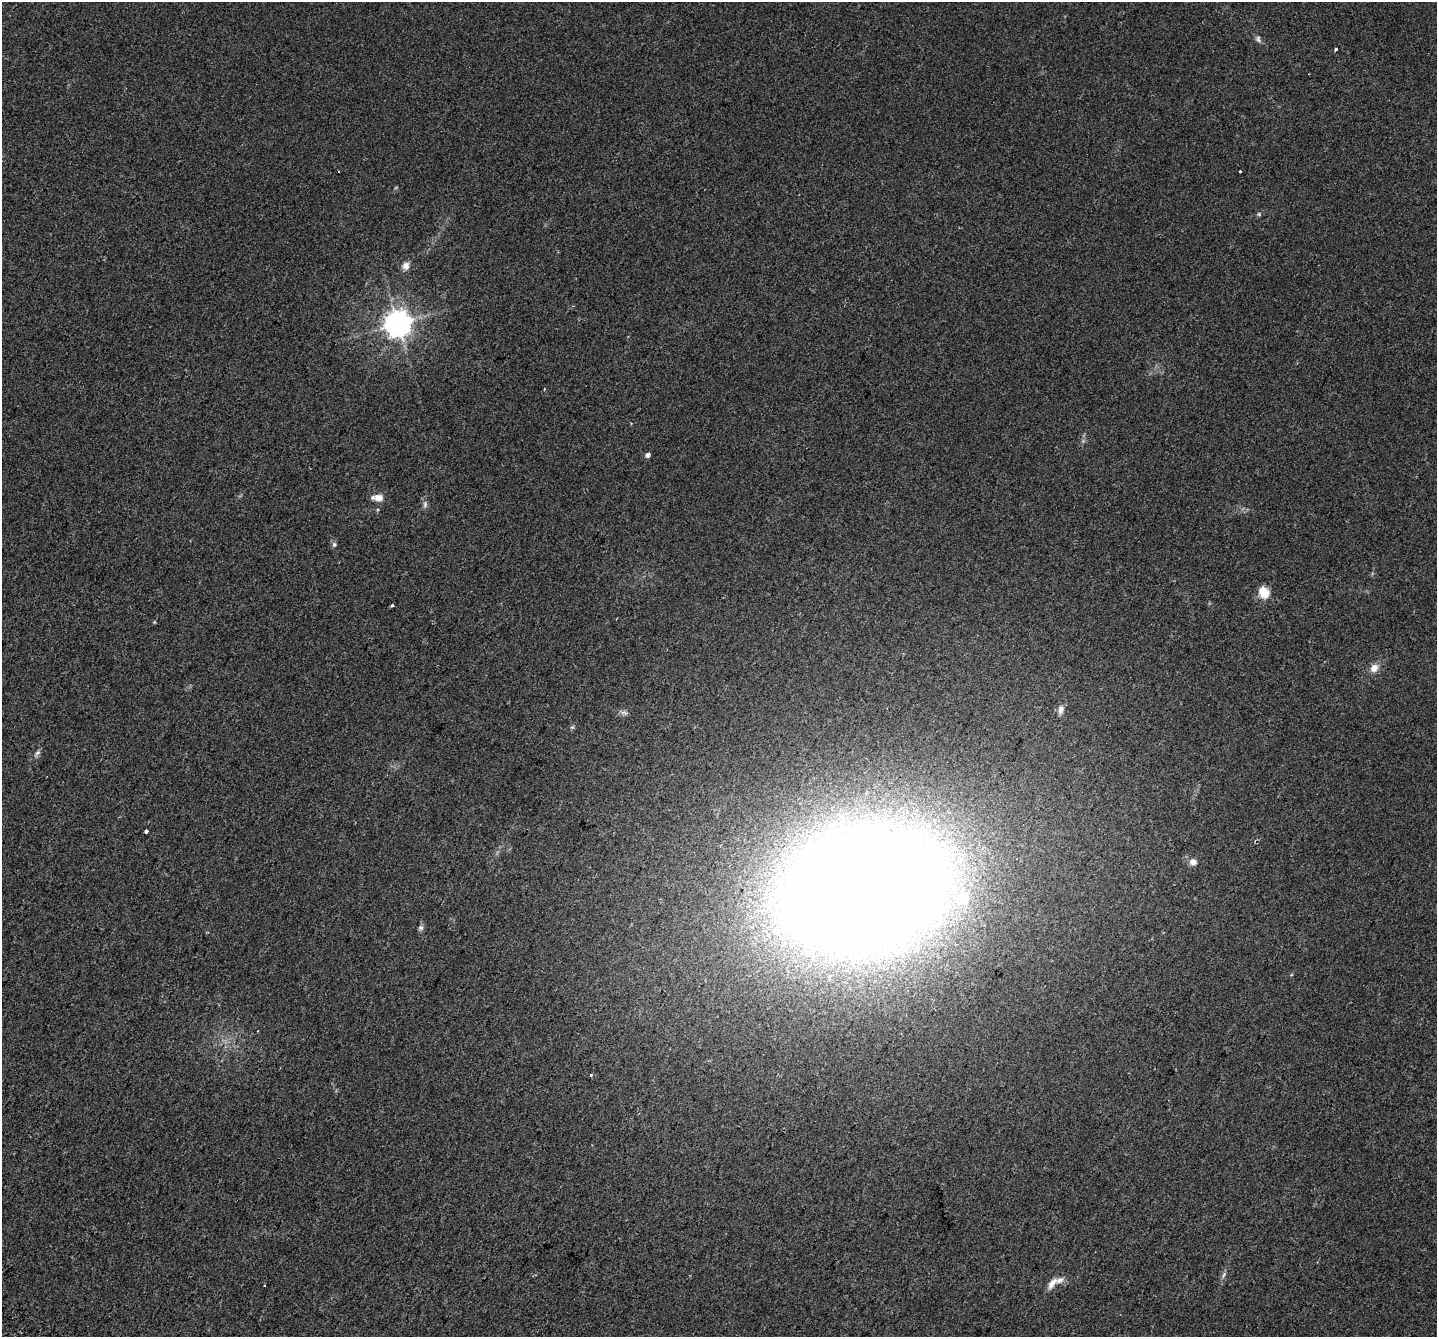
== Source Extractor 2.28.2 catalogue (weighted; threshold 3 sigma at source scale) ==
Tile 7 of 4 x 4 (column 3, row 2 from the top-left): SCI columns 2935-4369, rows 3014-4348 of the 5860 x 5963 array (HDU 1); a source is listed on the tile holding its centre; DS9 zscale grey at full resolution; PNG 1439 x 1339 px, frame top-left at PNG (2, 2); no overlay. Shown black and unused: <1% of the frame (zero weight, under 2 of 3 exposures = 4% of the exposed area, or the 3 px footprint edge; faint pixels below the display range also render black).
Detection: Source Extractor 2.28.2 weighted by HDU 2 'WHT'; one run over the whole footprint, this tile lists its part. Background 0.0214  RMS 0.0051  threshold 0.0227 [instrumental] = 3 sigma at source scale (4.5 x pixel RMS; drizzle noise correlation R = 1.50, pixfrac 1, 0.0396/0.0396 arcsec/px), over >= 5 px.
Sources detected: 27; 2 inside a brighter listed object's ellipse — not listed separately; the other 25 listed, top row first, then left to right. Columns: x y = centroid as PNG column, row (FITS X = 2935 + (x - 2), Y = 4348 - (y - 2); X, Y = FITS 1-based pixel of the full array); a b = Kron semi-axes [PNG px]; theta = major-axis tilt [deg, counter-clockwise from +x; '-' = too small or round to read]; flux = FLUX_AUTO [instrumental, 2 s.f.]
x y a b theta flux
1258 39 10 6 -74 1.4
1336 49 3 3 - 1.3
1240 171 3 3 - 1.3
1259 214 5 5 - 0.67
406 266 11 10 - 2.8
398 323 8 8 - 550
544 389 3 3 - 0.42
648 455 4 4 - 2.4
378 498 12 6 -2 4.4
425 504 9 6 81 1.4
334 544 7 6 - 1.1
1264 593 7 5 -55 18
392 605 3 3 - 2.6
1374 668 11 9 45 3.7
1061 710 11 7 79 2.5
624 713 11 5 -11 1.4
572 727 6 4 18 0.62
37 753 10 4 50 1.3
146 831 4 3 - 8.3
1193 862 9 8 - 2.5
865 889 108 71 14 2200
421 928 7 7 - 1.2
591 1075 3 3 - 1.3
1224 1275 10 5 71 1.3
1052 1283 18 8 51 3.4